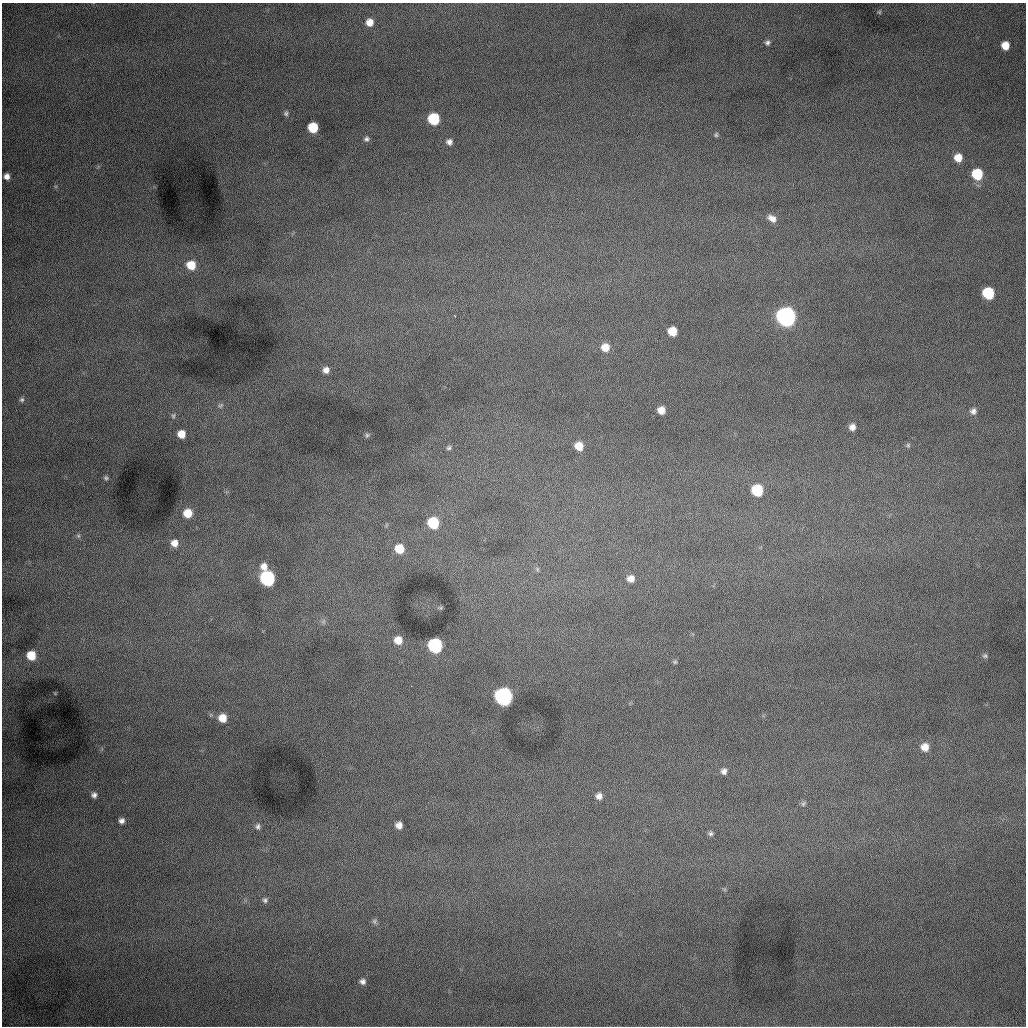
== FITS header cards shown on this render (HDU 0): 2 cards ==
NAXIS1  =                 1024 /fastest changing axis
NAXIS2  =                 1024 /next to fastest changing axis

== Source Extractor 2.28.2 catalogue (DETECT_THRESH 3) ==
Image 1024 x 1024 px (HDU 0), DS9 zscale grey, 1 PNG px = 1 image px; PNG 1028 x 1028 px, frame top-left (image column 1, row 1024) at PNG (2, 3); no overlay
Background 1000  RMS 13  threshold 37.8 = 3 sigma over >= 5 px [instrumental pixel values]
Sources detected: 63; all 63 listed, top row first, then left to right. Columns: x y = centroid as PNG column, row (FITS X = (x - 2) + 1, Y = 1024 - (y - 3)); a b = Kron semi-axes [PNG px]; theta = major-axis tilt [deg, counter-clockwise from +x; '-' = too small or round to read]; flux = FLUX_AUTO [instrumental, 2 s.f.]
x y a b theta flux
879 12 5 5 - 960
370 22 7 6 - 8300
767 42 7 6 - 2700
1005 45 7 6 - 12000
286 113 7 6 - 1900
434 119 8 7 - 58000
313 127 7 7 - 33000
716 135 6 5 - 1400
366 139 7 6 - 2300
449 142 7 7 - 3900
958 158 7 7 - 11000
977 174 8 7 - 41000
7 176 6 5 - 4600
772 218 12 7 -32 6200
191 265 9 8 - 18000
988 293 8 8 - 59000
786 317 9 8 - 720000
672 331 7 7 - 18000
605 347 8 8 - 11000
326 370 7 6 - 4900
22 400 6 6 - 1800
220 405 9 5 37 1700
661 410 7 6 - 8400
973 411 8 8 - 3800
173 416 8 5 81 1900
852 427 6 6 - 4700
181 434 7 6 - 12000
367 435 6 6 - 1500
908 445 7 5 -88 1700
579 446 8 7 - 14000
449 448 6 6 - 1800
106 478 6 5 - 1700
757 490 8 7 - 49000
187 513 7 7 - 15000
433 523 8 7 - 51000
386 525 7 4 71 1200
78 536 7 5 -68 2000
174 543 8 7 - 7200
399 549 9 8 - 19000
264 567 8 8 - 6400
537 569 7 5 -49 1600
267 578 8 8 - 190000
631 579 8 7 - 6400
323 621 9 6 89 2500
398 640 8 8 - 10000
435 645 8 8 - 150000
31 655 8 8 - 20000
985 656 7 6 - 1800
675 662 6 5 - 1400
503 696 9 8 - 450000
222 718 8 8 - 12000
925 747 8 8 - 8600
724 771 7 7 - 3700
94 795 7 6 - 3100
599 796 8 7 - 4600
803 804 8 6 57 1900
122 821 6 5 - 3400
399 825 6 6 - 5600
258 826 9 7 90 3000
711 833 7 6 - 2000
265 900 7 7 - 2400
374 921 8 7 - 2300
362 981 8 7 - 3700